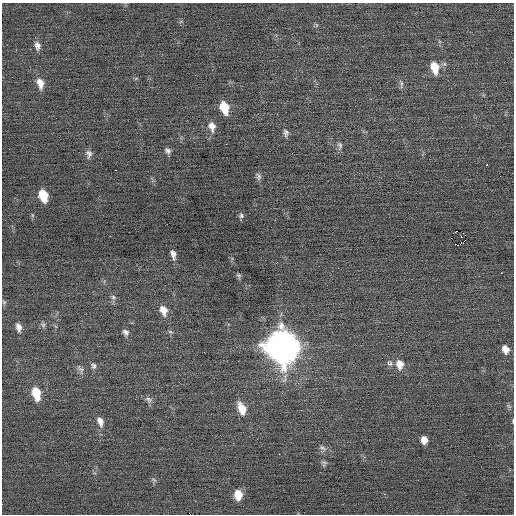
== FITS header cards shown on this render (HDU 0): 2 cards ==
NAXIS1  =                  512 / Axis length
NAXIS2  =                  512 / Axis length

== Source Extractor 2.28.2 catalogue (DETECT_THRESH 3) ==
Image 512 x 512 px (HDU 0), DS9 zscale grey, 1 PNG px = 1 image px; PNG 516 x 516 px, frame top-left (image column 1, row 512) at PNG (2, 3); no overlay
Background 0.0141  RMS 0.73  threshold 2.18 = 3 sigma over >= 5 px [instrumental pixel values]
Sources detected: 52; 1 with non-positive FLUX_AUTO (blend fragments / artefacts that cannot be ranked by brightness) is not listed; the other 51 listed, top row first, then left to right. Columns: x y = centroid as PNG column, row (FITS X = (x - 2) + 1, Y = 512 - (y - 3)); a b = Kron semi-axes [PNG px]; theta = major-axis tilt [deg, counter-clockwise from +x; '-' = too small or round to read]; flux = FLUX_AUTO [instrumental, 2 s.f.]
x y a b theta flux
316 25 6 4 -71 69
37 46 11 7 -79 240
435 67 14 9 -77 840
136 78 6 4 19 54
40 83 14 8 -75 480
401 84 13 5 -81 150
224 107 12 7 -71 1200
212 126 13 9 -78 370
286 133 11 6 -84 170
226 144 2 2 - 540
340 146 12 6 -87 170
168 151 8 6 -38 160
89 154 10 7 -80 200
487 165 2 2 - 400
116 170 2 2 - 37
258 176 10 6 -71 150
500 176 2 2 - 52
43 195 10 7 -73 1200
32 215 6 4 -71 61
241 216 7 6 - 110
465 235 2 2 - 700
461 236 3 2 - 24
465 240 2 2 - 35
458 245 3 2 - 120
173 254 10 5 -77 230
501 273 3 2 - 64
239 275 7 5 -59 94
113 297 7 6 - 130
4 302 7 5 -69 81
163 310 12 8 -72 470
43 325 9 6 -70 130
19 327 12 7 -73 300
125 332 9 7 -53 180
170 332 7 4 -19 86
281 346 15 12 -73 80000
505 349 9 7 -66 410
390 363 9 7 -38 150
400 364 12 10 -83 510
93 366 8 7 - 150
80 369 14 7 -61 200
36 393 13 8 -76 1100
148 399 11 7 -35 180
242 408 14 8 -69 740
100 421 13 8 -72 320
513 421 5 2 - 42
424 440 8 6 -76 350
322 448 12 5 -37 170
324 463 7 6 - 110
154 480 8 4 -35 89
384 494 3 2 - 120
238 495 10 8 -85 700
At the frame edge (FLAGS 8, measured only in part): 1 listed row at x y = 513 421
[1 non-positive-flux detection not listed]